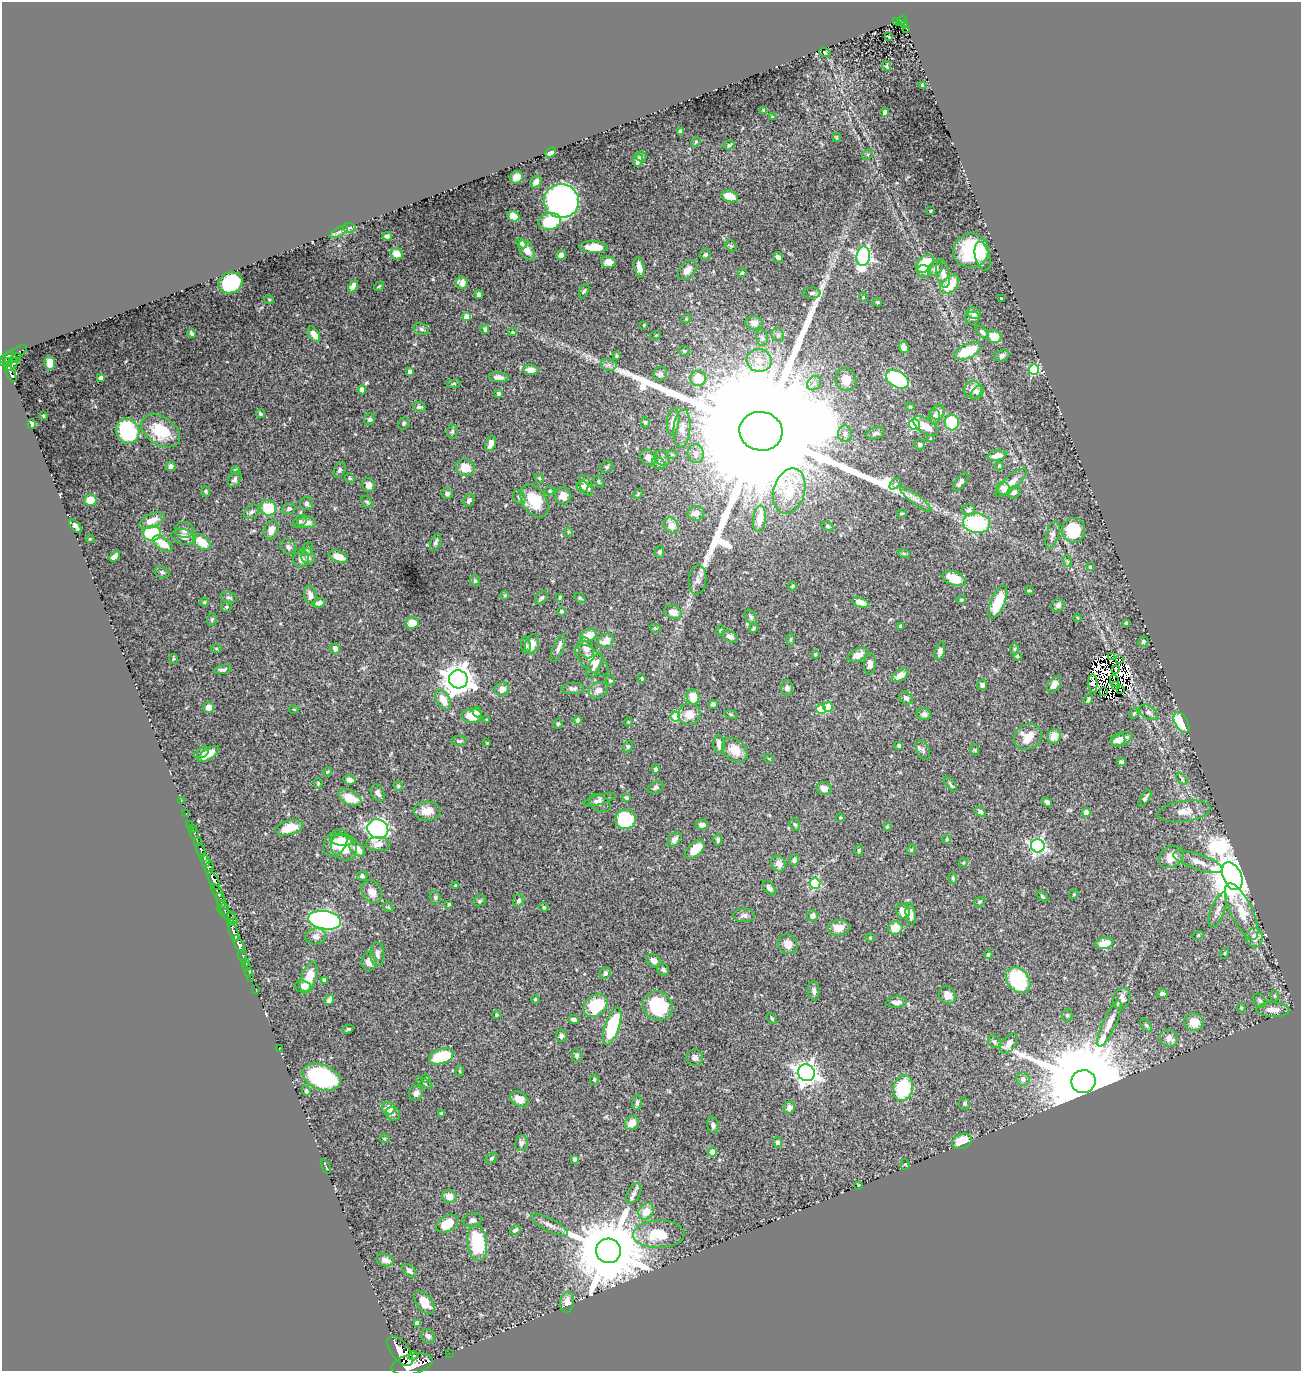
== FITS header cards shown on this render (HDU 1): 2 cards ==
NAXIS1  =                 1299
NAXIS2  =                 1369

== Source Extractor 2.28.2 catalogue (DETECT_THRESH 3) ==
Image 1299 x 1369 px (HDU 1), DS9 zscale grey, 1 PNG px = 1 image px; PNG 1303 x 1373 px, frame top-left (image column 1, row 1369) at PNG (2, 2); each listed source drawn as its Kron ellipse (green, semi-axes under 4 px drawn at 4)
Background 0.725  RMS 0.014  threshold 0.0416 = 3 sigma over >= 5 px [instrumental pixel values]
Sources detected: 524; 18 with non-positive FLUX_AUTO (blend fragments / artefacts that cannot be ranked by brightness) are neither listed nor drawn; of the other 506, the 500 brightest by FLUX_AUTO listed and drawn (6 fainter detections omitted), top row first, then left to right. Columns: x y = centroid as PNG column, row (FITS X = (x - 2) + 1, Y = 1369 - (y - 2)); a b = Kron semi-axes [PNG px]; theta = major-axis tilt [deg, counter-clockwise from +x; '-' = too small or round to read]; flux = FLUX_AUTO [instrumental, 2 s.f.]
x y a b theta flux
896 21 2 2 - 9.1
901 21 6 4 47 140
905 24 3 2 - 44
907 29 4 3 - 3.3
889 37 3 3 - 0.93
825 53 5 3 - 1.1
887 66 5 4 - 1.3
922 86 3 3 - 1
764 111 3 3 - 1.4
885 112 4 4 - 3
772 117 3 2 - 0.87
681 131 4 3 - 2.1
836 137 4 3 - 1.2
696 142 5 4 - 1.1
729 145 6 4 18 1.3
551 152 5 4 - 7.8
868 154 6 4 45 1.5
641 157 5 5 - 1.8
638 160 7 5 86 5.7
516 177 6 5 - 9.5
536 182 6 5 - 4.4
730 196 8 5 -20 17
561 201 17 17 - 300
930 211 3 2 - 0.92
513 216 6 5 - 12
550 221 11 8 13 43
349 228 6 4 -7 1.6
339 232 10 4 29 2.3
387 236 4 3 - 2.2
521 243 6 4 -46 2.4
731 246 6 5 - 1.6
593 247 14 6 -2 13
527 250 11 6 -60 7.5
971 251 18 17 - 58
396 254 6 5 - 7
561 255 5 5 - 5.5
705 255 6 5 - 2.1
863 256 10 7 80 230
983 256 15 7 -75 9.1
778 257 5 4 - 3.4
608 262 7 6 - 6.3
925 264 10 7 44 35
639 267 10 5 -77 7
935 268 8 6 45 4
687 270 12 7 50 6.7
924 271 7 6 - 3.8
742 273 5 4 - 1.1
943 274 14 6 -80 7.4
231 283 12 10 27 82
462 283 6 6 - 6.4
950 284 11 7 47 28
353 286 6 4 61 4.4
379 286 5 3 - 0.82
584 291 8 3 63 1.2
812 293 9 5 4 2.6
479 295 4 4 - 2.7
863 297 5 3 - 0.75
269 299 5 3 - 0.78
1001 299 3 2 - 0.89
877 302 4 3 - 0.92
974 313 7 5 -27 6.3
467 317 4 4 - 14
972 318 7 6 - 2.2
686 319 5 4 - 0.84
754 323 8 7 - 4.5
644 325 3 3 - 1.1
421 329 8 5 -21 2.5
485 329 4 4 - 2.9
513 332 4 4 - 0.94
982 332 8 4 -44 2.1
192 333 4 3 - 1.5
314 334 8 5 -56 7.2
656 335 5 3 - 0.77
778 335 7 6 - 2.3
994 337 7 6 - 14
762 338 8 5 -79 2.3
904 347 6 5 - 6.1
684 351 5 5 - 1.1
968 351 14 7 24 36
13 355 16 5 34 320
1002 355 7 5 21 2.2
616 356 4 3 - 1
6 357 7 3 41 560
16 358 5 2 - 110
759 360 12 11 - 11
8 362 4 3 - 48
50 363 6 5 - 11
12 364 7 3 50 120
609 365 8 5 -12 3
8 368 3 3 - 150
531 370 7 5 -4 7.7
1034 370 5 5 - 79
410 372 4 3 - 2.3
11 374 9 3 -63 210
660 374 7 6 - 2.1
499 377 10 5 -5 4.5
101 378 4 3 - 2.5
698 378 8 7 - 20
897 379 12 8 -30 94
846 380 12 10 -68 15
814 383 8 6 48 3.7
454 384 6 3 8 1.1
362 390 4 4 - 6.1
973 390 9 8 - 9.9
978 392 7 5 44 2.4
499 394 3 3 - 2.5
419 407 6 4 -11 1.9
910 407 4 4 - 0.98
938 412 8 6 56 6.5
260 414 5 4 - 1.6
43 416 3 2 - 0.94
934 417 7 5 -87 3.6
369 419 6 5 - 2
645 422 5 4 - 1.9
673 422 13 6 83 7.7
404 423 6 5 - 1.7
952 423 8 7 - 46
32 424 5 4 - 3.2
914 424 5 5 - 73
925 426 14 7 -33 13
682 428 19 8 85 8.3
128 431 13 11 -58 71
161 431 21 14 -33 41
452 431 7 5 87 2
761 431 21 19 -12 130000
876 433 9 5 15 3
845 434 8 7 - 3.1
931 439 3 2 - 0.81
491 443 8 5 70 6.3
920 445 5 5 - 2.6
672 454 6 4 -1 0.94
696 454 9 8 - 4.6
997 455 9 5 14 6.5
648 458 8 7 - 4.1
662 458 8 6 -44 2.6
659 463 7 5 -45 2.1
171 466 4 4 - 4.6
999 466 4 4 - 1
607 467 7 5 22 1.5
465 468 9 8 - 15
235 470 5 4 - 2
339 470 8 5 63 1.9
350 478 5 4 - 1.3
539 478 6 3 -45 1.1
235 479 8 6 55 2.4
599 482 6 3 -64 1.1
961 482 11 5 53 3.8
1011 483 20 7 42 11
895 484 6 4 46 1.5
369 485 7 6 - 6.3
586 486 11 6 -68 6.8
582 487 6 5 - 2.9
1003 489 7 6 - 8.6
206 491 5 4 - 1.3
550 491 5 4 - 1.2
789 491 23 15 73 28
1014 492 7 5 29 3.4
447 493 6 5 - 2.5
638 494 5 3 - 0.98
563 496 8 8 - 7.7
519 497 7 5 -52 2.7
916 499 19 5 -37 4.9
90 500 6 5 - 19
469 500 7 5 66 3
534 501 18 11 -56 30
367 502 7 5 -51 1.7
306 503 6 6 - 2.4
268 508 8 7 - 35
289 509 6 5 - 2.4
968 510 6 5 - 2
251 512 8 6 39 2.7
696 513 8 7 - 5.8
902 513 5 3 - 0.71
760 519 13 6 84 13
152 520 14 6 25 10
300 522 8 5 37 1.9
307 522 9 6 -1 7.1
977 523 14 10 -7 82
671 525 8 6 -59 11
75 526 8 3 -51 3.7
828 526 6 4 -26 1.3
184 530 9 8 - 5.1
271 530 10 6 72 6.8
1073 530 12 11 - 38
568 532 4 3 - 0.71
152 533 9 7 1 61
1052 535 14 6 74 4.6
183 537 12 7 -15 7
90 539 4 3 - 0.68
202 542 10 6 -40 19
436 542 9 5 68 2.5
163 544 11 6 -35 15
288 547 8 7 - 3.3
308 549 7 5 66 2
659 552 6 4 77 1.7
904 553 6 4 -19 1.3
115 556 6 4 44 3.8
308 557 8 6 -73 3.9
338 557 10 5 -20 11
301 559 8 7 - 5.4
1067 561 6 3 -71 1.1
1090 567 4 3 - 0.91
162 572 8 5 -26 2.1
954 579 12 6 -20 19
697 580 15 8 85 5.6
475 581 6 5 - 1.7
792 586 4 3 - 1.4
1029 590 5 3 - 1.1
310 595 10 6 -78 6.7
505 595 4 4 - 1
229 597 8 5 -14 2.3
560 597 4 3 - 1.3
541 598 7 5 44 1.7
580 598 6 4 -33 1.3
961 599 5 3 - 1.1
204 602 4 4 - 1.3
860 602 8 4 -17 8.1
998 602 18 7 67 29
319 603 6 4 18 3.8
1058 605 7 6 - 3.3
226 607 5 4 - 1.4
561 611 4 3 - 2.3
673 612 9 6 -19 8.3
751 617 8 5 -59 1.9
1078 618 4 3 - 0.7
212 619 6 4 75 1.4
412 623 7 6 - 12
1126 623 4 3 - 1.4
901 626 3 3 - 1.5
655 628 6 3 -18 0.92
753 628 5 3 - 1.3
720 630 5 4 - 0.97
588 635 9 6 25 14
730 637 8 5 -28 4
791 640 7 3 89 1.1
606 641 9 6 32 9
1143 642 5 5 - 2
532 644 10 6 75 10
526 645 8 4 -84 2.1
216 648 5 3 - 1
335 648 5 4 - 5.8
558 648 14 5 68 3.9
586 648 11 7 -69 6.7
1015 649 6 4 89 1.3
940 651 9 5 75 4.4
815 654 3 2 - 0.93
858 655 11 6 24 7.5
1017 656 4 3 - 1.4
1111 656 3 2 - 260
173 659 5 4 - 1.1
1119 659 3 3 - 4.7
592 660 20 10 -41 12
870 664 10 6 84 4.7
594 666 14 5 63 4
1116 669 3 3 - 1.6
223 670 9 4 11 2.4
900 675 9 5 32 7.2
642 678 4 3 - 1
458 679 9 9 - 1300
1114 680 6 2 -78 0.93
610 681 5 4 - 1.3
1093 683 9 4 -88 3.7
1054 684 9 6 55 6.6
982 685 5 5 - 2.6
1116 685 3 2 - 1.8
573 688 11 5 2 3.4
787 688 8 6 -84 3.6
502 689 7 6 - 6.9
1121 689 2 2 - 2.7
598 690 10 7 29 5.4
1103 692 2 2 - 0.82
693 697 8 6 -76 16
906 698 7 5 -44 3.2
1088 699 6 3 56 1.5
443 700 10 6 -59 13
713 705 5 4 - 1.9
208 707 5 5 - 7.7
828 707 5 4 - 19
294 709 5 3 - 0.82
821 709 5 4 - 26
477 712 5 4 - 4.7
1149 712 10 6 -33 3.7
689 714 11 10 - 9.1
731 714 6 3 -9 0.95
924 714 7 6 - 2.8
1134 714 6 4 67 1
472 716 10 7 1 19
675 716 5 4 - 41
487 720 3 3 - 1
578 720 4 4 - 2.9
628 722 4 3 - 0.76
1181 722 11 6 -60 39
558 724 5 4 - 1.5
1054 736 8 6 62 10
1028 737 14 12 32 16
1122 739 11 6 22 9.6
1118 740 7 6 - 7
459 741 8 4 1 1.6
487 743 2 2 - 0.79
719 744 9 5 -84 6.9
628 746 6 4 73 1.4
899 746 4 3 - 3.5
735 750 14 10 -43 11
923 750 10 6 -67 2.7
975 750 6 3 -71 1
202 752 8 5 30 2.7
208 754 12 5 32 12
769 759 5 3 - 0.71
1122 762 4 4 - 2.2
656 769 4 4 - 1.9
327 772 4 3 - 0.85
1182 779 7 4 -47 1.6
349 780 6 5 - 4.2
318 783 5 4 - 1.1
950 784 9 3 -51 1.5
398 786 5 4 - 1.1
656 787 8 5 27 2
824 788 7 6 - 6.1
378 793 9 6 -59 4
350 798 12 6 -27 22
626 798 4 3 - 1.2
1145 798 9 4 57 3.3
599 800 16 5 15 3.5
181 801 2 2 - 4.2
1047 802 5 4 - 3.6
600 803 12 7 -29 3.3
427 811 13 9 -2 11
980 811 6 4 -32 2.1
1184 811 27 10 8 12
186 813 3 2 - 17
1086 813 4 4 - 14
840 818 4 4 - 0.93
626 819 10 10 - 67
190 824 2 2 - 12
795 824 6 5 - 1.5
702 825 6 5 - 5.2
887 827 4 3 - 0.89
289 828 14 7 14 16
192 829 2 2 - 11
378 829 10 9 - 240
194 834 5 3 - 54
674 839 8 5 49 4.4
947 839 4 4 - 1.6
342 840 12 6 -4 7.1
718 840 5 4 - 2.2
197 842 3 3 - 130
335 843 15 10 54 13
378 844 12 7 -2 6.3
1038 846 7 6 - 210
344 848 14 11 -38 25
357 849 9 6 -40 8.7
695 849 12 6 43 18
201 850 7 3 -74 210
859 850 5 4 - 1.1
911 850 5 3 - 0.77
204 857 3 3 - 310
1171 857 13 10 33 17
794 860 6 4 79 3.6
206 861 6 4 -81 610
1198 862 26 7 -18 11
963 863 4 3 - 0.93
779 864 8 7 - 5.1
209 868 7 4 84 490
362 876 5 5 - 1.8
1232 876 15 9 -65 3800
953 878 6 4 -81 1.6
214 880 11 4 -64 1900
815 884 5 5 - 66
455 885 3 2 - 0.72
769 888 8 5 -52 3.6
218 892 10 4 -54 480
372 892 12 9 -57 7.9
1074 894 5 4 - 0.94
1042 896 7 3 -36 1
435 897 7 5 -75 1.7
221 900 7 3 -74 400
480 901 6 5 - 1.5
519 901 6 5 - 2.3
980 902 6 4 22 1.2
449 904 3 3 - 1.5
388 907 6 4 -44 1.3
544 907 5 4 - 1.3
224 909 6 3 -73 470
1218 910 19 7 69 5.9
903 911 8 6 -54 10
1242 911 31 11 -64 22
911 914 11 5 -83 4.3
228 915 13 3 -38 76
232 915 4 2 - 75
744 915 11 7 1 3.3
813 916 5 5 - 5.2
325 920 16 9 -9 340
230 922 3 2 - 18
839 928 10 8 4 10
895 928 7 6 - 14
234 932 10 3 -68 1200
1198 935 6 3 20 1
316 936 10 8 10 4.5
870 938 5 3 - 0.77
1254 938 10 8 -87 8
1104 943 9 5 13 15
239 944 10 4 -65 1300
788 944 10 9 - 8.4
1225 953 5 3 - 0.99
377 954 12 7 90 4.6
988 954 4 3 - 1.2
243 956 6 3 -72 63
654 961 8 6 -35 5.2
245 962 3 2 - 25
369 962 9 7 85 7.5
247 966 2 2 - 16
663 969 6 5 - 2.5
249 972 3 2 - 26
605 973 6 5 - 2.4
251 978 2 2 - 11
309 978 16 7 72 20
324 980 4 3 - 3.1
1018 980 14 10 -50 64
303 986 8 6 -8 5.6
256 989 2 2 - 13
814 991 10 5 -84 3.3
1162 994 5 4 - 2.3
947 995 9 8 - 7
1274 996 6 4 -89 1.1
535 999 4 3 - 0.79
1122 999 11 8 70 5.9
329 1000 5 4 - 3.2
1260 1000 8 6 -44 2.1
896 1002 10 5 4 4.5
595 1006 13 10 39 40
658 1006 15 14 - 58
1241 1008 4 4 - 1.1
1273 1010 16 7 -1 7.6
496 1015 4 4 - 1.2
1067 1015 6 5 - 1.9
772 1019 6 4 -54 1.1
574 1020 5 3 - 2.7
1194 1022 10 8 -16 15
1109 1023 25 6 66 11
1146 1025 8 4 -54 1.8
612 1026 19 7 72 60
348 1029 6 3 27 1.6
561 1036 6 5 - 2.9
1169 1038 9 8 - 7.8
994 1042 7 5 -43 2.2
1009 1044 11 6 52 8.3
279 1049 2 2 - 6.1
577 1055 6 5 - 2
441 1056 13 7 19 48
695 1057 8 8 - 3.5
460 1071 5 3 - 0.98
806 1073 8 8 - 620
321 1077 19 12 -21 120
425 1078 4 4 - 1.5
1023 1079 7 6 - 3.7
594 1080 5 4 - 1.5
1083 1082 12 11 - 26000
425 1083 9 4 -28 1.6
903 1088 13 10 73 51
306 1091 5 4 - 2
416 1093 8 7 - 4.6
519 1099 10 7 -31 8.1
637 1102 7 4 85 2.5
965 1104 6 5 - 1.5
389 1108 6 6 - 11
789 1108 6 5 - 5.1
442 1113 4 3 - 2.2
393 1114 7 6 - 2.7
632 1123 8 6 46 8.8
713 1125 8 5 -76 3
384 1139 5 3 - 0.84
962 1141 10 7 20 21
777 1142 5 4 - 3
521 1143 8 6 82 3
712 1152 4 4 - 16
491 1158 6 4 42 1.4
574 1159 4 4 - 2.2
905 1164 5 4 - 1.1
326 1166 7 2 -65 1.3
858 1185 3 2 - 0.7
634 1194 11 6 62 3.6
449 1196 7 6 - 7.7
646 1212 8 7 - 12
473 1220 9 7 17 2.8
447 1224 12 8 30 20
550 1225 21 6 -28 5.5
515 1230 5 3 - 2.4
659 1234 26 14 2 28
477 1243 18 10 -83 63
608 1251 12 12 - 12000
385 1260 9 6 -19 6
409 1271 8 5 -42 2.7
567 1302 10 6 84 7.5
425 1303 13 8 -52 11
417 1323 4 4 - 3.4
428 1336 8 6 -46 3.2
400 1351 17 9 -53 3800
449 1353 2 2 - 10
413 1356 5 4 - 300
412 1364 21 10 12 6200
At the frame edge (FLAGS 8, measured only in part): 1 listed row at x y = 412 1364
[6 fainter detections neither listed nor drawn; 18 non-positive-flux detections neither listed nor drawn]